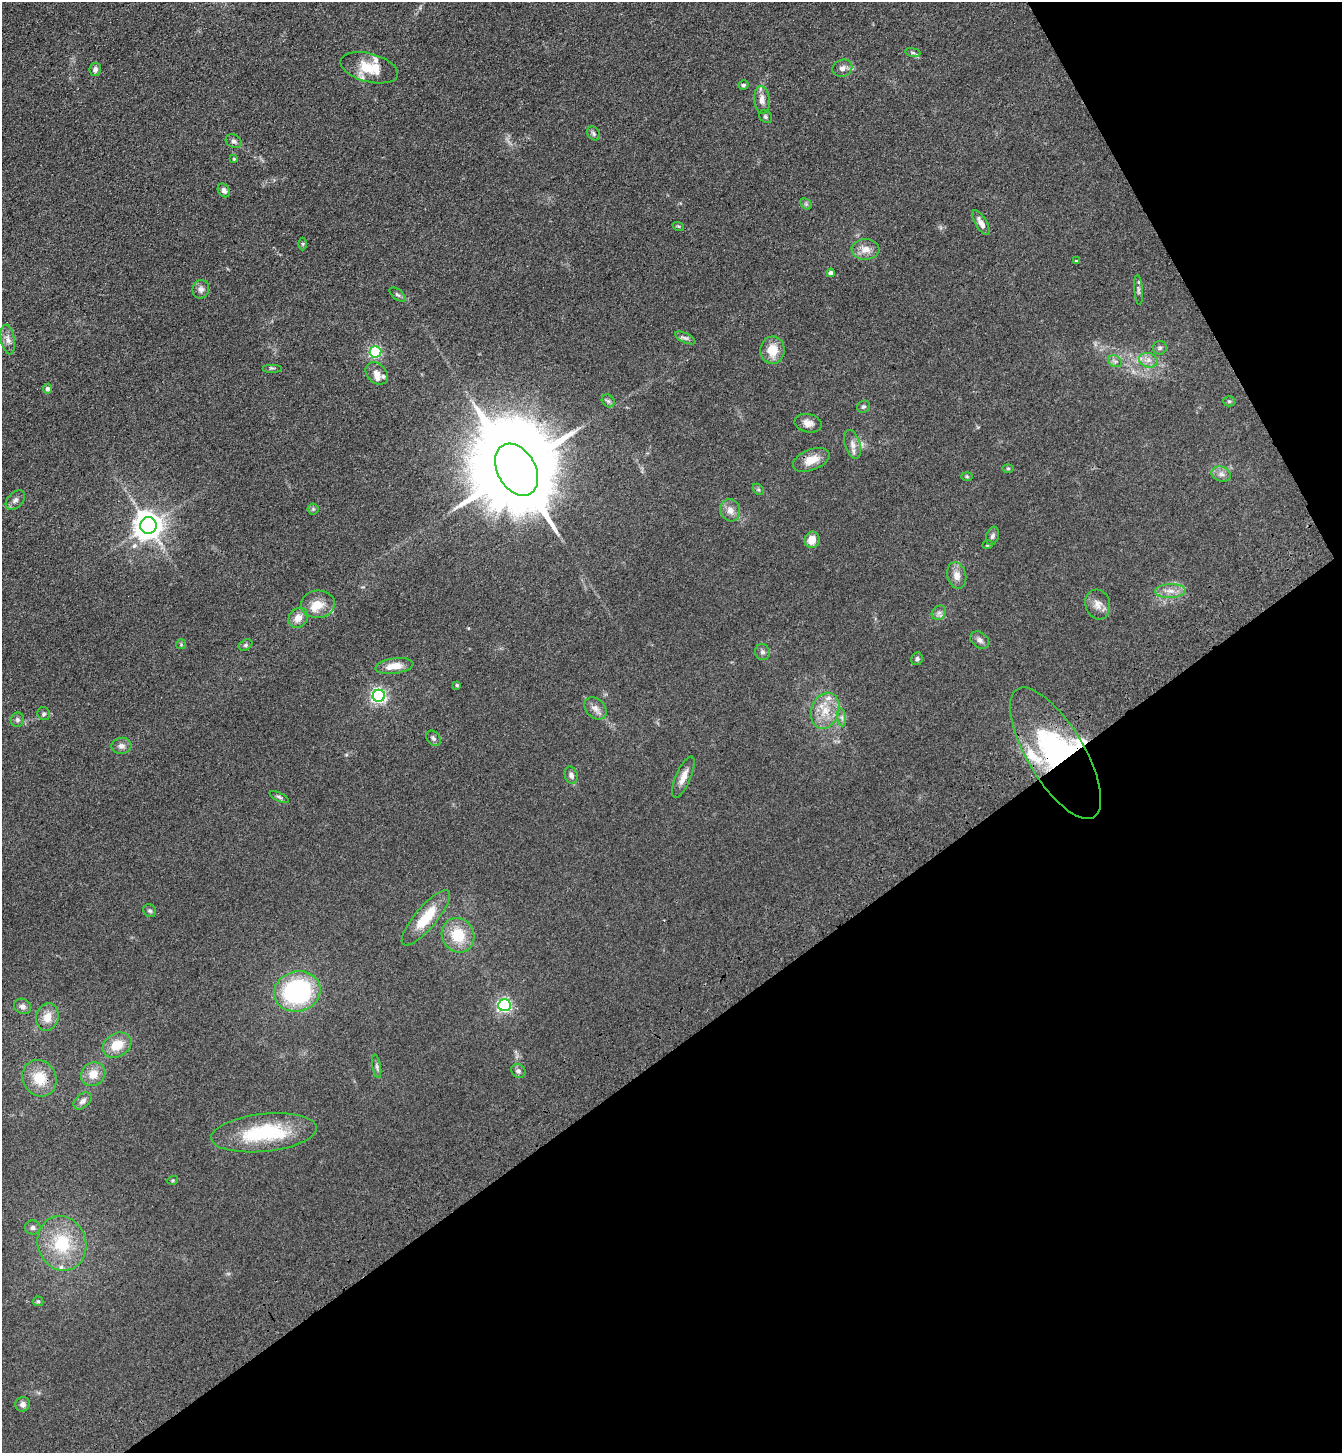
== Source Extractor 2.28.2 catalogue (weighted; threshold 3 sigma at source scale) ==
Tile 12 of 4 x 4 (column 4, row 3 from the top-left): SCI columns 4253-5592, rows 1557-3007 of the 5960 x 6015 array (HDU 1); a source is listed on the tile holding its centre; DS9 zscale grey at full resolution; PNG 1344 x 1455 px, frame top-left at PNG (2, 2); each listed source drawn as its Kron ellipse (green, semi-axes under 4 px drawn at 4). Shown black and unused: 33% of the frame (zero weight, under 3 of 4 exposures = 6% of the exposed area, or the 3 px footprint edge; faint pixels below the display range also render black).
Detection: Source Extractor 2.28.2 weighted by HDU 2 'WHT'; one run over the whole footprint, this tile lists its part. Background 0.0854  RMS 0.0083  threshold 0.0375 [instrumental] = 3 sigma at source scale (4.5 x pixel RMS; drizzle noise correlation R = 1.50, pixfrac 1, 0.05/0.05 arcsec/px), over >= 5 px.
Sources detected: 103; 1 inside a brighter object's white glare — neither listed nor drawn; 9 inside a brighter listed object's ellipse — not listed separately; the other 93 listed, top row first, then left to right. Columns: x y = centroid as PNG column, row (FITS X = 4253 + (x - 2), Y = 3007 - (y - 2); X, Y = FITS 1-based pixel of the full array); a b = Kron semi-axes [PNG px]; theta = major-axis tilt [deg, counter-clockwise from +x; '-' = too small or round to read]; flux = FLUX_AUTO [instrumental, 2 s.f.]
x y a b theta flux
913 52 8 4 -9 1.4
369 68 29 14 -15 22
842 68 10 8 21 3.8
95 70 7 5 80 3.2
744 85 5 4 - 1.6
762 100 14 7 -84 5.5
765 117 7 5 -48 1.6
593 133 7 6 - 1.8
234 141 8 6 -27 2.4
234 159 4 4 - 0.81
224 190 7 5 -56 2.6
806 204 6 5 - 1.3
981 223 14 5 -59 5
678 226 6 3 -18 0.91
302 244 6 4 -90 1.1
865 249 14 10 1 7.7
1076 261 4 3 - 1.1
831 273 4 4 - 3.3
201 289 9 8 - 3.5
1138 290 15 4 -85 2.5
397 295 9 5 -40 1.7
685 338 11 4 -25 2.2
8 340 15 6 -80 4.7
1160 348 7 6 - 1.8
772 350 14 12 88 14
376 352 6 5 - 96
1148 360 9 7 -15 4.3
1115 361 7 5 -29 2.1
272 368 10 2 0 1.1
377 373 13 9 -46 5.5
48 389 5 4 - 2.6
608 401 7 5 -45 1.7
1229 401 5 5 - 1.1
863 407 7 6 - 1.7
808 423 14 9 -13 5.6
853 444 15 7 -74 5.2
811 460 19 10 21 12
1008 468 6 4 0 0.94
517 470 28 19 -61 16000
1221 474 10 7 -17 3.7
967 476 6 4 -2 0.93
758 489 6 4 -45 1.3
15 500 11 7 45 3.4
313 509 5 5 - 1.4
730 510 11 9 -71 6
148 525 8 8 - 1100
992 536 9 6 70 2.4
812 540 8 7 - 9.4
988 545 5 4 - 0.94
957 575 13 9 -76 6.6
1170 591 15 7 3 6.2
318 604 17 13 5 12
1098 604 15 12 -74 6.6
939 613 8 6 47 2.6
298 618 11 9 49 7.2
980 640 10 7 -34 3.3
181 644 5 5 - 0.91
245 645 7 5 27 1.6
763 652 8 7 - 2.3
917 659 6 5 - 1.6
394 666 19 7 8 11
457 685 4 4 - 0.84
379 696 6 6 - 220
595 708 12 9 -47 5
825 711 18 14 70 15
44 714 7 6 - 1.7
842 717 9 4 -82 2.2
17 720 7 6 - 2
433 738 8 6 -54 2.2
121 746 10 8 7 3.9
1055 753 74 28 -59 130
571 775 9 6 -74 3.2
683 777 22 7 67 7.8
279 797 10 4 -26 1.6
150 911 7 6 - 1.6
426 918 35 11 50 26
458 935 18 16 -60 24
297 991 23 20 15 110
505 1005 6 6 - 170
23 1006 9 7 -25 3.6
47 1017 14 11 73 9.6
117 1045 15 11 31 15
377 1066 12 3 -80 1.9
518 1071 7 6 - 2.4
93 1074 13 11 40 10
39 1078 19 16 -59 20
83 1101 10 6 40 3.5
264 1133 53 19 6 62
173 1180 5 3 - 0.76
33 1228 8 7 - 2.5
62 1243 28 24 -70 41
38 1301 5 5 - 1.1
23 1404 7 7 - 3.4
Overlapping masked pixels (flux is a lower limit): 1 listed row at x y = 1055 753